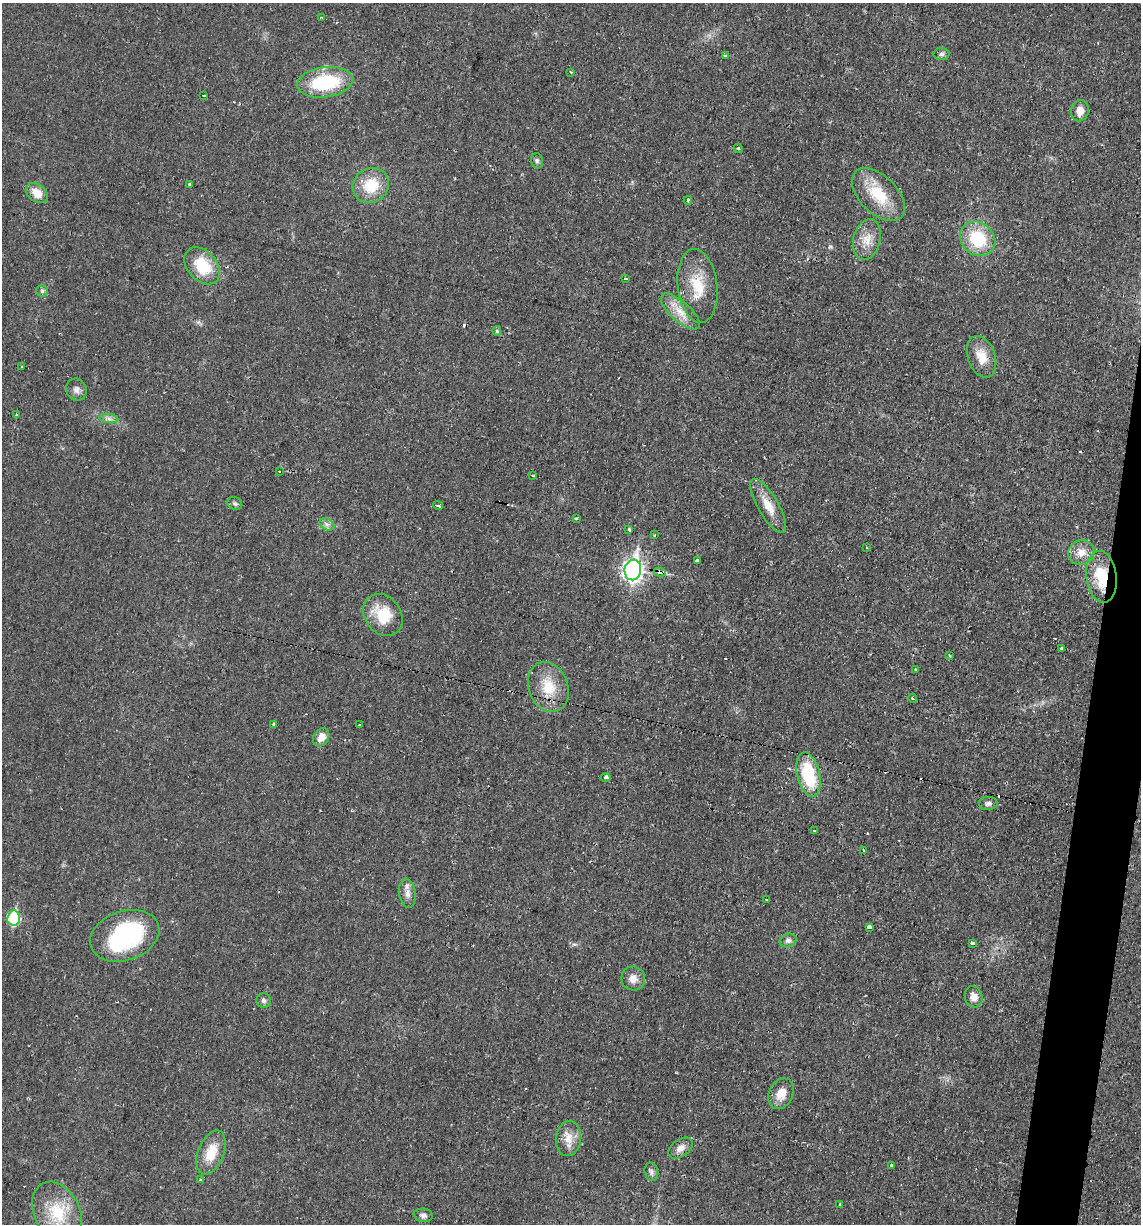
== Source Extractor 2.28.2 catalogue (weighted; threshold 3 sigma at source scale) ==
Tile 10 of 4 x 4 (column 2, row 3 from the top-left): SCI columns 1254-2392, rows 1223-2444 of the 4907 x 4888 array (HDU 1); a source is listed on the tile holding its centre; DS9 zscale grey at full resolution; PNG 1143 x 1226 px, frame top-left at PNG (2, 3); each listed source drawn as its Kron ellipse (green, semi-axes under 4 px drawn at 4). Shown black and unused: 3% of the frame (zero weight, under 2 of 3 exposures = <1% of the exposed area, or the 3 px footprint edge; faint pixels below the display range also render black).
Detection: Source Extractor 2.28.2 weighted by HDU 2 'WHT'; one run over the whole footprint, this tile lists its part. Background 0.0287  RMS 0.0049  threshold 0.0221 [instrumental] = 3 sigma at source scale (4.5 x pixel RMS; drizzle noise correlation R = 1.50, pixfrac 1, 0.05/0.05 arcsec/px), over >= 5 px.
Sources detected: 85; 1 inside a brighter object's white glare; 8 cosmic-ray / hot-pixel residue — neither listed nor drawn; the other 76 listed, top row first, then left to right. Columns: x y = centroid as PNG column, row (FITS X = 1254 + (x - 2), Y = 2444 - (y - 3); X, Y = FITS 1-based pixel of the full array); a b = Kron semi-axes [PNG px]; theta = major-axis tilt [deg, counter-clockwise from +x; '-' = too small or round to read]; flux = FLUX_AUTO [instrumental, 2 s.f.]
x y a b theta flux
322 18 2 2 - 0.54
942 54 8 6 1 1.2
725 55 4 3 - 0.97
571 72 3 2 - 0.97
325 82 28 15 7 33
204 96 3 3 - 0.84
1080 111 11 9 78 5.1
738 148 4 3 - 0.49
537 161 8 6 -76 1.3
190 185 3 3 - 2.6
371 185 19 17 38 16
37 193 12 8 -38 7.3
878 194 32 18 -45 19
688 200 4 3 - 0.83
867 239 21 13 77 7.7
978 239 19 16 -40 23
202 266 21 14 -48 18
626 279 3 3 - 2
697 286 37 20 -83 17
42 291 6 5 - 0.98
680 311 24 10 -42 7.9
497 331 5 4 - 0.78
981 357 21 13 -70 8.8
22 366 3 3 - 0.95
76 390 11 10 - 2.6
17 415 3 3 - 2.2
109 418 9 4 -9 1.8
279 472 2 2 - 0.52
533 475 3 3 - 0.78
235 504 7 6 - 1.1
438 506 5 3 - 3
768 506 30 10 -60 8.7
576 518 4 3 - 1.4
327 524 8 5 -31 1.6
629 530 3 3 - 1.1
654 535 3 2 - 0.42
867 548 3 2 - 0.45
1081 553 13 12 - 5.4
697 561 4 3 - 6.1
633 570 10 8 81 220
660 572 6 3 -10 14
1101 577 26 15 -83 18
383 615 22 18 -53 16
1062 648 4 3 - 1.1
949 655 4 2 - 0.47
916 669 3 3 - 0.7
548 687 26 19 -68 14
912 698 4 2 - 0.63
273 724 3 3 - 1.5
359 725 3 3 - 2
321 737 9 7 57 5.1
808 774 22 11 -77 28
606 778 5 3 - 15
988 803 9 6 2 2
815 831 3 3 - 1.6
864 850 3 3 - 0.76
407 893 14 8 -82 3.4
766 899 3 2 - 0.65
14 918 7 6 - 44
869 927 4 4 - 4.5
125 936 35 24 19 61
788 940 8 6 20 1.8
972 943 3 3 - 9.9
633 978 12 11 - 3.9
974 997 11 9 -75 4
263 1001 7 7 - 1.5
781 1094 16 12 66 6.6
568 1139 17 12 83 6.4
680 1148 14 8 34 3.6
211 1152 23 12 67 12
892 1166 3 3 - 3.6
651 1172 9 6 -78 1.4
201 1180 4 4 - 0.66
840 1204 2 2 - 0.37
57 1212 32 23 -63 21
423 1215 9 6 -8 1.7
Overlapping masked pixels (flux is a lower limit): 2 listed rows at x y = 660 572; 1101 577